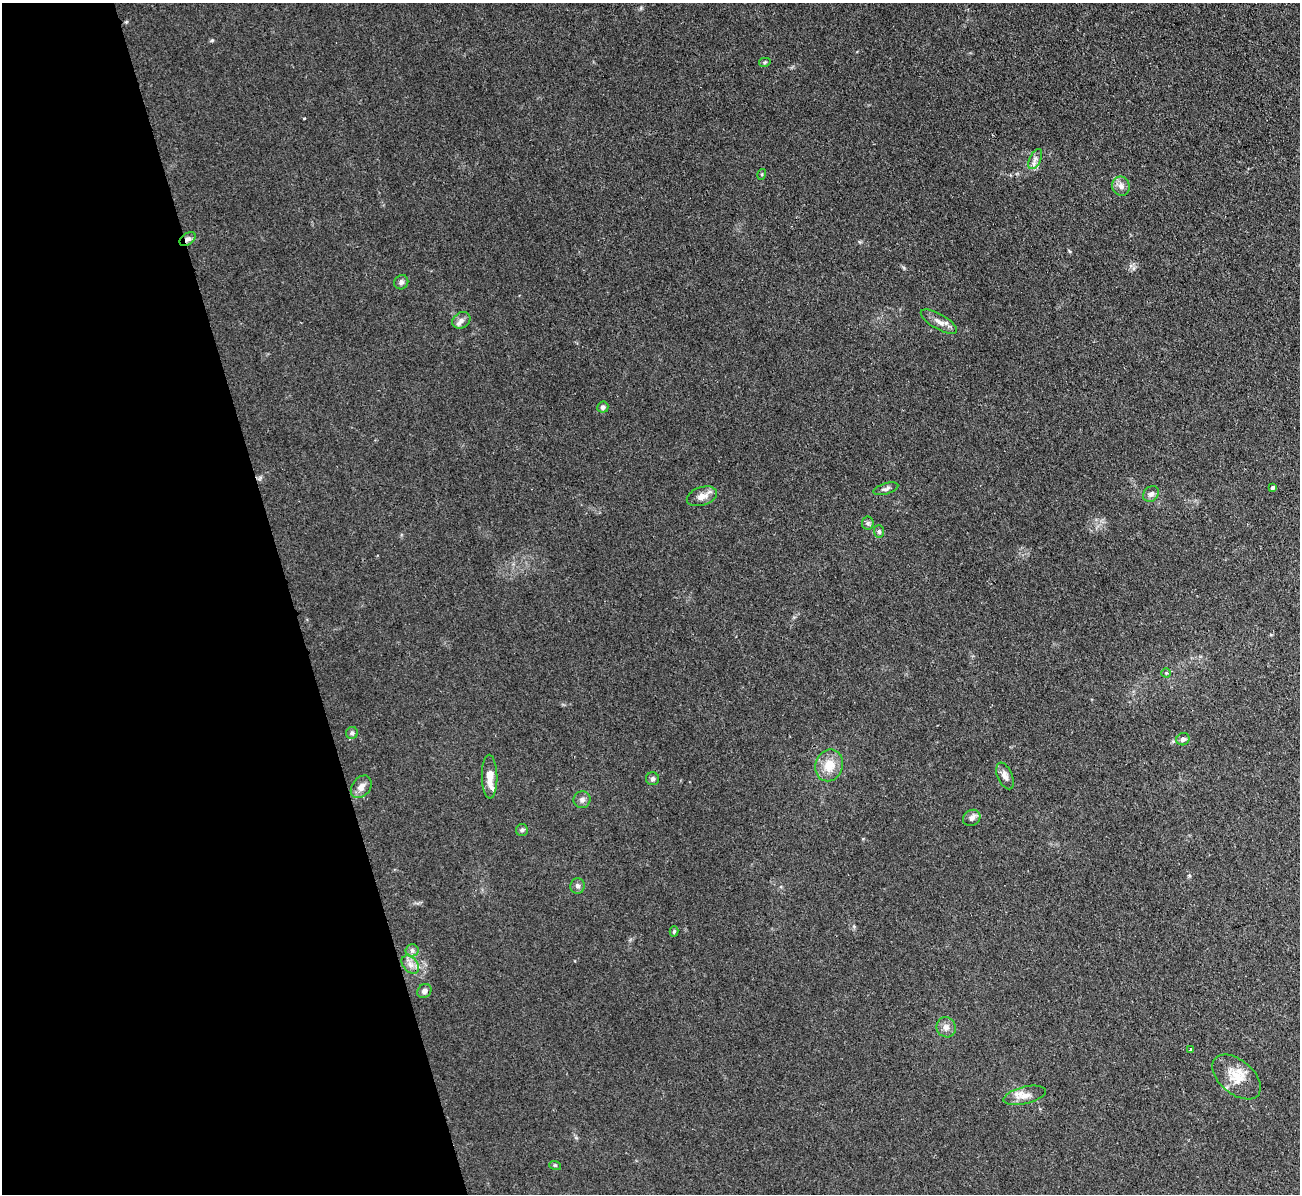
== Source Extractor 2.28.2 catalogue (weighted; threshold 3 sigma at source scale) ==
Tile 5 of 4 x 4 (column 1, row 2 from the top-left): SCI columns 1-1298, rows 2527-3718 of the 5208 x 5178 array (HDU 1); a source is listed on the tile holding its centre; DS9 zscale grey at full resolution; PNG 1302 x 1196 px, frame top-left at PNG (2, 3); each listed source drawn as its Kron ellipse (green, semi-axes under 4 px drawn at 4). Shown black and unused: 22% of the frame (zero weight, under 2 of 3 exposures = <1% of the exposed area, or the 3 px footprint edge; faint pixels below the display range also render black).
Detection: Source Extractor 2.28.2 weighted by HDU 2 'WHT'; one run over the whole footprint, this tile lists its part. Background 0.0582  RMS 0.0063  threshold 0.0282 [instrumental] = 3 sigma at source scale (4.5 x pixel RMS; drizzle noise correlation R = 1.50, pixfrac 1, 0.05/0.05 arcsec/px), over >= 5 px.
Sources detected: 38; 2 inside a brighter listed object's ellipse — not listed separately; the other 36 listed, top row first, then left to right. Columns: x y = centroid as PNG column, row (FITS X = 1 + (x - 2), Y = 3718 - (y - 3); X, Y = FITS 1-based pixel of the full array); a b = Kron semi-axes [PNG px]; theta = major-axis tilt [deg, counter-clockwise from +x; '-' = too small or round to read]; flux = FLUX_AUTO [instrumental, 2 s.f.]
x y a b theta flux
765 62 6 4 13 0.82
1035 159 11 5 64 2.4
762 174 5 3 - 0.65
1121 186 9 8 - 3.3
188 239 9 6 33 2.3
401 282 7 6 - 2.1
461 320 10 7 34 2.6
939 322 20 7 -30 4.6
603 407 5 5 - 1.8
1272 487 4 4 - 1.5
886 489 13 5 18 2
1151 494 9 7 41 2.4
702 496 15 9 18 5
868 523 6 6 - 1.4
879 531 6 5 - 1.2
1166 673 4 4 - 0.71
352 733 6 6 - 1.3
1183 739 6 6 - 2.1
829 765 16 13 70 11
1005 776 14 7 -67 3.4
490 777 22 7 -89 8.7
652 779 6 6 - 1.5
361 787 12 9 53 4
582 800 8 8 - 2.3
972 818 9 7 32 2.9
522 830 6 6 - 1.2
578 886 8 7 - 2
674 931 5 4 - 0.94
412 950 6 6 - 1.7
410 965 10 7 -48 3.6
424 991 7 6 - 2.3
946 1027 10 9 - 3.6
1190 1050 3 3 - 2.2
1237 1077 28 17 -40 13
1025 1095 22 8 13 6.4
555 1165 6 3 -18 0.73
Overlapping masked pixels (flux is a lower limit): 1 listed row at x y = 188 239
Unlisted compact peaks at least as high as the median listed source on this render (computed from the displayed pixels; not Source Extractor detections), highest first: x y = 212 40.